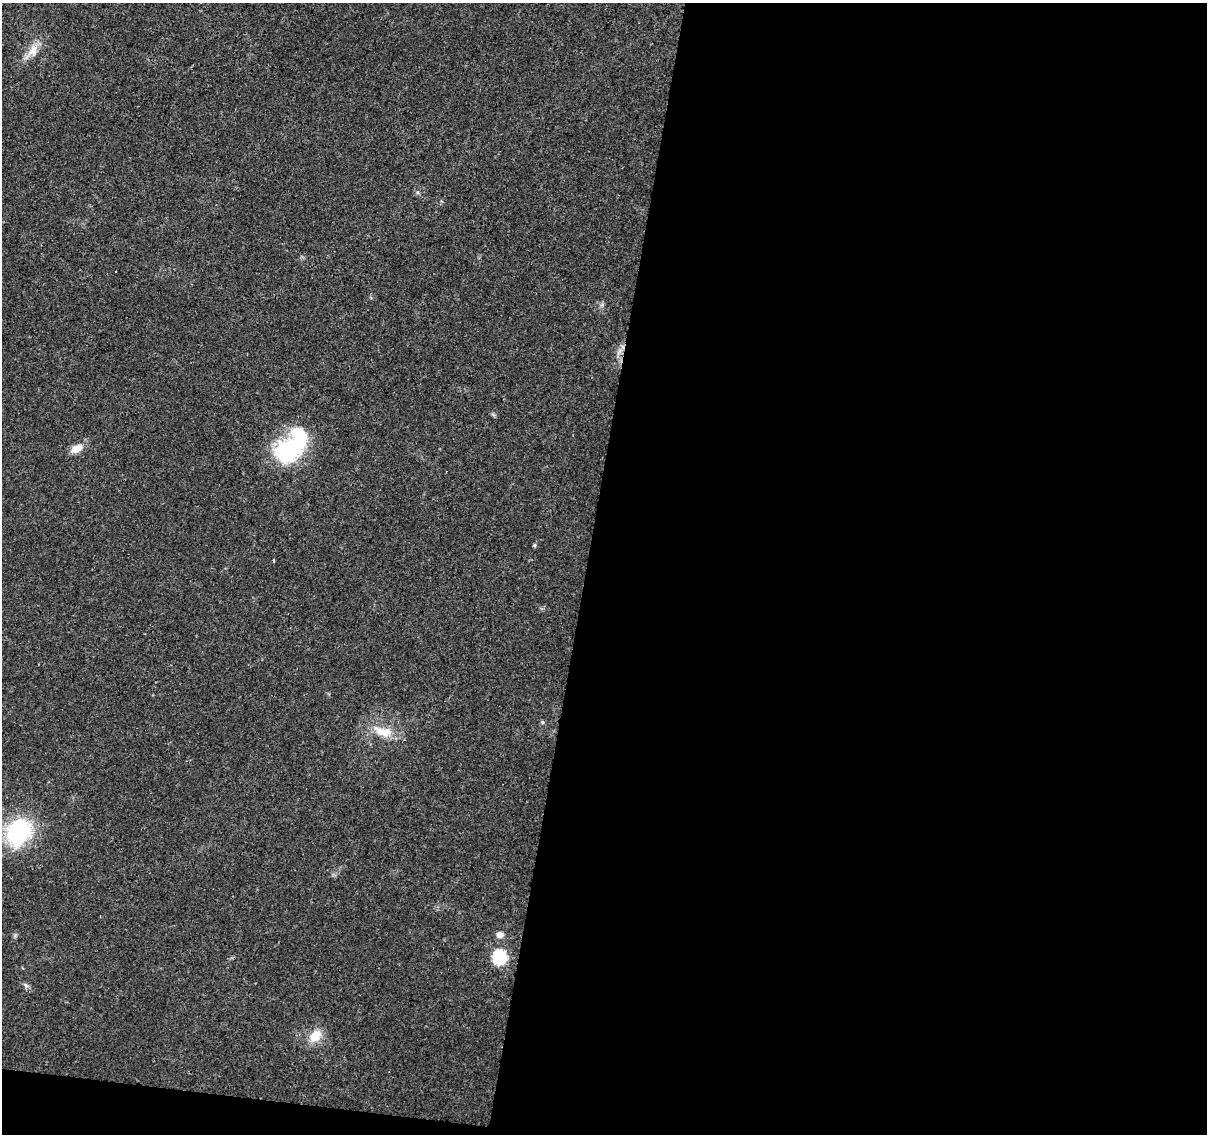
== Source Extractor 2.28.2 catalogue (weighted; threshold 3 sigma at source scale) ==
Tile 16 of 4 x 4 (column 4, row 4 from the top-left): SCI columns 3618-4822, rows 228-1359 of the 4833 x 5042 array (HDU 1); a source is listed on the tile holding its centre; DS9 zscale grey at full resolution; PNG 1209 x 1136 px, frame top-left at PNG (2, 3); no overlay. Shown black and unused: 53% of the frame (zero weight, under 3 of 4 exposures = <1% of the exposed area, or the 3 px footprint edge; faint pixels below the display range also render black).
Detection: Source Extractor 2.28.2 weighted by HDU 2 'WHT'; one run over the whole footprint, this tile lists its part. Background 0.024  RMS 0.002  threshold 0.00914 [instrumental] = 3 sigma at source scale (4.5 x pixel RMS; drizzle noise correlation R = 1.50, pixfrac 1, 0.0396/0.0396 arcsec/px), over >= 5 px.
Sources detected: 16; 2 inside a brighter object's white glare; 1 cosmic-ray / hot-pixel residue — not listed; the other 13 listed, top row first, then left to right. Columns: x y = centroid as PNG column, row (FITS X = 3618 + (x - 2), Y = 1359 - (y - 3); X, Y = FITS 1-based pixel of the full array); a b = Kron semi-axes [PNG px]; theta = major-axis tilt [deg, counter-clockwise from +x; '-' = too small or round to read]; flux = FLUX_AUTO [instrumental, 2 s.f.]
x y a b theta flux
33 51 19 12 75 2.6
115 271 3 2 - 0.29
602 305 7 4 20 0.35
294 445 46 23 49 15
76 449 14 8 25 2.4
534 545 5 4 - 0.27
542 722 5 5 - 0.31
383 731 31 14 -17 4.8
18 832 27 21 56 23
500 935 9 7 10 1.1
499 957 8 7 - 25
26 985 8 5 -37 0.54
315 1036 18 12 49 3.5